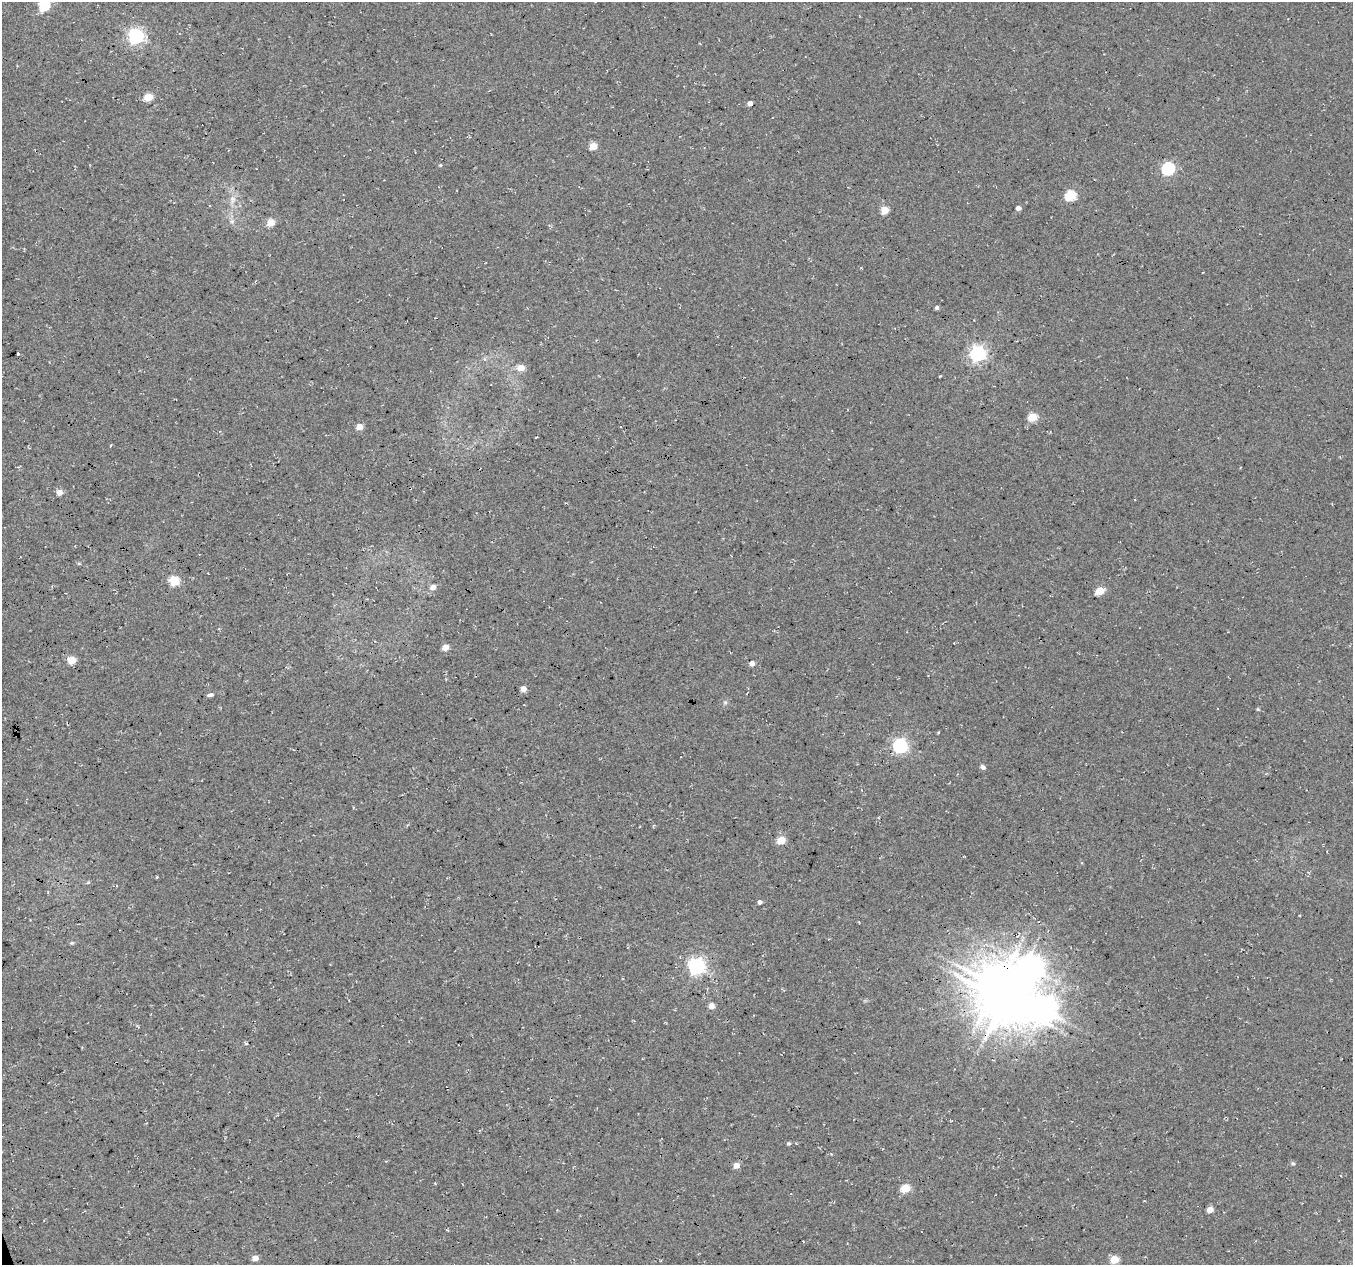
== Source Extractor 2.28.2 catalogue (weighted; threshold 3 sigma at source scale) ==
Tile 7 of 4 x 4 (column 3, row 2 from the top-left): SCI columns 2706-4056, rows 2644-3906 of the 5408 x 5234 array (HDU 1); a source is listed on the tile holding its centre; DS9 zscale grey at full resolution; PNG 1355 x 1267 px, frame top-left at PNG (2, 2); no overlay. Shown black and unused: <1% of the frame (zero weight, under 3 of 4 exposures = <1% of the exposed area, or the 3 px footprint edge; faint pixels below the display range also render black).
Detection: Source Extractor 2.28.2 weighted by HDU 2 'WHT'; one run over the whole footprint, this tile lists its part. Background 0.0276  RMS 0.0063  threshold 0.0285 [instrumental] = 3 sigma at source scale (4.5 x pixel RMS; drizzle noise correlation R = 1.50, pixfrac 1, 0.0396/0.0396 arcsec/px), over >= 5 px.
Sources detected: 50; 3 inside a brighter object's white glare — not listed; the other 47 listed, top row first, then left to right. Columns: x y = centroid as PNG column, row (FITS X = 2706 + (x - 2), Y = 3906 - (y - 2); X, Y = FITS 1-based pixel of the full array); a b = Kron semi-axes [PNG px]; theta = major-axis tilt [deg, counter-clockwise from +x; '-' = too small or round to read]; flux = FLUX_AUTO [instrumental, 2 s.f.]
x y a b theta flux
44 5 6 5 - 50
136 36 6 6 - 180
148 97 5 5 - 18
750 103 4 4 - 2.7
593 146 5 5 - 12
440 165 4 3 - 0.79
1168 169 6 6 - 89
1070 195 6 5 - 40
232 199 12 8 85 4.3
1018 208 4 4 - 2.7
884 210 5 5 - 14
232 221 7 4 72 1.3
271 223 5 5 - 14
937 308 4 3 - 1.6
18 354 3 2 - 0.67
978 354 6 6 - 190
521 368 5 5 - 8.9
940 376 3 2 - 0.59
1032 417 5 5 - 21
359 427 5 4 - 7.9
60 492 5 5 - 5.2
174 581 5 5 - 37
433 587 6 5 - 3.9
1099 591 5 5 - 19
445 647 5 4 - 7.6
72 660 5 5 - 16
752 663 5 4 - 3.5
523 689 5 5 - 3.7
210 695 7 4 9 1.6
900 746 6 6 - 140
983 767 6 5 - 1.9
781 840 5 5 - 16
157 877 4 3 - 0.46
88 882 6 4 2 0.76
760 902 4 4 - 2.2
72 943 6 4 -17 0.82
696 966 7 6 - 200
1005 1001 14 10 39 2100
712 1006 5 5 - 4.6
246 1044 5 3 - 0.69
789 1143 5 4 - 1
1293 1163 5 5 - 1.1
736 1165 5 5 - 5.5
905 1188 5 5 - 23
1210 1210 5 4 - 5.9
255 1258 5 5 - 4.7
1114 1259 5 5 - 16
Overlapping masked pixels (flux is a lower limit): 1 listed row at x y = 1005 1001
Isophote crosses this tile's border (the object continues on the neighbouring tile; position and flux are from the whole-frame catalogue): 1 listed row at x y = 44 5